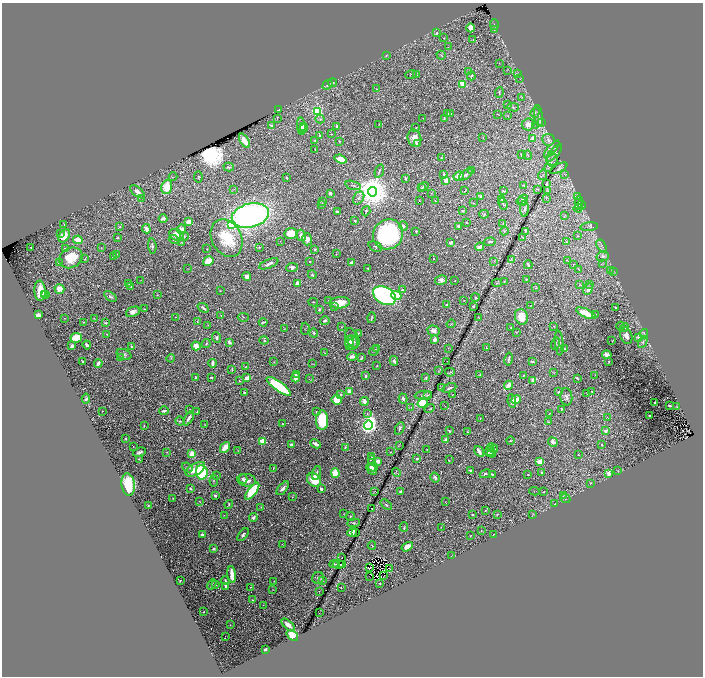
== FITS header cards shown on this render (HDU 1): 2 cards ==
NAXIS1  =                 1402
NAXIS2  =                 1348

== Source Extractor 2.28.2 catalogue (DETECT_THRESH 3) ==
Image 1402 x 1348 px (HDU 1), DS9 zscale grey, zoomed out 1/2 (1 PNG px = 2 x 2 image px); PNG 705 x 678 px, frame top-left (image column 2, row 1347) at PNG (2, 3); each listed source drawn as its Kron ellipse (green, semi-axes under 4 px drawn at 4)
Background 0.376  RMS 0.011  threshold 0.0332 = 3 sigma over >= 5 px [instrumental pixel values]
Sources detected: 665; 104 cannot appear on this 1/2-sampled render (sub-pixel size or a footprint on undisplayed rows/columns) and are neither listed nor drawn; of the other 561, the 500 brightest by FLUX_AUTO listed and drawn (61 fainter detections omitted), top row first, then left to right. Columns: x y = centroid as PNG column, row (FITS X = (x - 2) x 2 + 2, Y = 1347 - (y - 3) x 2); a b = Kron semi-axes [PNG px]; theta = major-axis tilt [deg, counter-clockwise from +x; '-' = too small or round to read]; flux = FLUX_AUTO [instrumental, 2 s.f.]
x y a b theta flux
494 25 5 3 - 2.8
471 28 4 4 - 21
494 30 3 2 - 1.2
437 33 4 3 - 3.9
444 38 2 2 - 0.99
473 39 3 2 - 1.1
448 47 3 2 - 0.83
386 55 4 3 - 2.2
441 55 4 2 - 1.6
499 63 2 2 - 0.92
507 70 3 2 - 0.8
468 72 4 3 - 2.7
517 73 3 2 - 1.3
411 74 6 2 20 1.5
416 75 3 2 - 0.92
471 76 4 3 - 2.5
520 79 2 2 - 0.77
332 83 4 3 - 3.3
463 84 3 3 - 60
328 85 5 3 - 3.7
377 89 2 2 - 0.81
499 92 5 3 - 2.6
522 97 4 3 - 2.1
507 105 3 2 - 1.1
513 107 6 3 -14 2.1
278 110 2 2 - 2.1
317 112 3 3 - 360
447 113 3 2 - 5.1
535 113 5 2 - 2.1
451 114 4 2 - 1.8
498 114 3 2 - 0.93
508 115 3 2 - 0.74
539 116 11 3 -84 4.9
277 118 4 2 - 0.91
423 118 2 1 - 1.6
444 118 3 2 - 1.6
320 119 4 4 - 2.9
541 123 3 2 - 2
379 124 2 2 - 1
528 124 6 6 - 18
536 125 3 2 - 1.3
271 126 2 2 - 14
301 126 8 4 -85 6.4
303 126 2 2 - 1.5
337 126 2 2 - 11
303 128 4 3 - 3
416 128 2 2 - 1.2
331 134 3 2 - 0.97
320 136 2 2 - 1.8
414 138 8 7 - 17
483 138 2 2 - 0.76
532 138 3 3 - 13
548 140 6 6 - 7.5
244 141 8 4 -59 20
315 141 3 3 - 2.2
339 141 2 1 - 1.6
417 144 2 2 - 5.9
315 149 2 1 - 1.2
552 149 10 4 49 7.5
554 153 11 4 48 8.4
521 154 4 2 - 1.6
528 155 5 3 - 1.8
441 158 3 2 - 1.3
341 159 6 3 -20 26
552 159 7 5 83 6.5
229 167 5 3 - 2.5
549 167 3 2 - 1.4
559 168 9 3 28 3.4
379 171 7 2 70 3.1
471 171 3 2 - 0.98
444 174 3 2 - 3.5
565 174 4 2 - 1.8
466 175 8 3 36 6.1
543 175 5 3 - 3.1
458 176 5 4 - 13
173 177 4 2 - 1.1
198 177 5 3 - 2.1
287 178 4 2 - 1.8
406 178 3 2 - 3.7
446 180 4 4 - 15
546 184 3 2 - 3.1
353 185 8 3 -17 3.3
424 186 5 3 - 2.7
524 186 3 3 - 2.4
167 187 7 5 71 41
422 188 3 2 - 1.7
234 189 3 2 - 1
537 189 3 1 - 1
465 191 2 2 - 2.1
503 191 4 2 - 1.5
548 191 3 2 - 1.5
137 192 9 4 -38 12
372 192 5 4 - 5900
330 193 4 3 - 4.5
431 193 3 2 - 0.74
481 196 3 3 - 4
577 197 3 2 - 1.6
141 198 3 2 - 1.3
359 198 7 5 57 6.5
546 198 3 2 - 1.1
502 199 4 3 - 2.5
419 200 2 2 - 0.91
523 200 5 3 - 3.9
322 201 3 3 - 1.4
436 201 3 2 - 0.93
522 202 5 3 - 2.7
474 203 3 2 - 1.1
579 203 7 3 89 4.3
322 204 4 3 - 2.4
503 204 6 3 -66 2.3
581 205 4 3 - 2.4
578 208 4 3 - 2.3
524 209 8 3 88 4.4
337 211 3 2 - 4.8
366 211 5 2 - 1.8
463 211 3 2 - 3.5
484 214 5 3 - 2
250 215 19 12 13 960
565 215 3 2 - 1.1
163 219 4 3 - 6.5
355 221 3 2 - 3.5
189 222 4 4 - 16
467 222 2 1 - 0.98
503 224 2 2 - 1.1
64 225 2 2 - 0.87
232 225 3 3 - 230
403 226 5 3 - 4.2
459 226 4 3 - 4.2
120 227 3 2 - 1.7
589 227 9 3 7 4.8
146 229 5 3 - 9
181 229 5 4 - 14
416 231 2 2 - 1.8
504 231 4 3 - 3.5
526 231 4 3 - 2.7
60 234 3 3 - 2.5
291 234 6 5 - 46
388 234 15 14 - 270
176 235 7 5 -28 23
301 235 6 4 -74 8.1
64 236 7 5 56 32
184 236 5 3 - 2.5
577 236 3 2 - 1.4
522 237 4 2 - 1.2
117 238 2 2 - 2
227 238 20 14 -62 110
174 239 5 4 - 4.4
307 239 6 5 - 12
78 240 5 3 - 24
280 241 2 1 - 1.6
181 242 3 2 - 1.4
450 242 3 2 - 9.2
490 242 6 2 4 4.2
567 242 3 2 - 1.4
152 246 7 3 -84 4.5
602 246 7 2 -57 2.3
31 247 2 1 - 1.1
259 247 4 3 - 2.2
375 247 7 4 -24 4.6
480 247 4 2 - 18
65 248 3 2 - 1.8
101 248 3 2 - 0.76
207 249 2 2 - 0.88
315 249 3 2 - 5
117 254 2 2 - 0.9
336 254 3 2 - 0.97
113 256 3 2 - 2.3
603 256 6 5 - 6
71 258 12 10 30 58
85 259 4 2 - 1.2
434 259 2 1 - 1.7
511 259 4 3 - 2
568 260 3 2 - 0.98
208 261 6 4 33 34
494 261 3 2 - 0.96
310 262 2 2 - 1.5
351 262 3 2 - 3.6
59 263 4 3 - 4.1
269 264 10 3 23 7.9
574 264 3 2 - 0.77
602 264 4 2 - 1.4
528 265 4 2 - 3.6
292 267 6 4 6 7.2
368 268 2 1 - 1.1
188 269 3 2 - 0.91
578 269 3 2 - 0.75
611 270 3 2 - 0.98
613 272 3 2 - 1.4
312 275 4 4 - 3.6
247 276 4 4 - 12
526 279 2 2 - 3.1
141 280 3 1 - 0.88
441 280 6 4 12 9.6
455 281 2 1 - 0.85
504 282 3 2 - 1.3
297 283 3 3 - 14
497 283 5 1 - 1.2
129 284 2 1 - 1.1
590 284 2 2 - 1.2
580 285 3 2 - 1.1
131 287 2 2 - 1.4
536 288 3 2 - 1.2
59 289 5 5 - 23
588 289 6 4 64 12
402 290 4 3 - 3.3
40 291 10 5 -88 49
220 291 2 2 - 0.86
44 294 2 2 - 9.5
46 294 3 2 - 13
157 295 3 2 - 1.1
396 295 5 4 - 39
110 296 7 3 -36 6
384 296 12 8 -29 590
475 298 4 3 - 3
329 300 2 2 - 1.2
464 300 2 2 - 0.91
313 302 5 2 - 1.6
340 303 10 6 4 37
447 305 3 2 - 4.9
531 305 2 1 - 0.8
473 306 3 3 - 3.4
335 307 3 2 - 2.4
615 307 2 2 - 2.2
203 308 6 2 -38 5.6
144 309 2 2 - 1.4
319 310 3 3 - 2.8
133 312 7 4 25 11
586 313 11 3 -24 45
596 314 3 3 - 1.7
38 315 3 3 - 24
221 315 2 2 - 0.83
175 317 2 1 - 0.75
243 317 5 2 - 1.5
478 317 4 2 - 1.1
521 317 8 6 -72 28
64 318 3 2 - 0.9
94 318 2 2 - 0.87
371 318 5 2 - 2.8
325 321 5 3 - 4.8
83 322 3 2 - 1.4
197 322 3 2 - 0.96
263 322 4 2 - 2.9
105 323 4 3 - 2
451 324 4 2 - 1.4
208 325 2 2 - 0.85
554 326 3 2 - 1.6
620 326 4 3 - 2.4
342 327 3 2 - 1.2
511 327 3 2 - 1.3
625 328 4 3 - 2.7
284 329 3 2 - 1.4
305 329 6 2 89 1.2
434 331 6 5 - 11
516 332 3 2 - 1
314 333 4 3 - 2.5
358 333 4 3 - 1.9
107 334 3 2 - 0.95
644 334 4 3 - 3
626 336 8 6 -71 14
76 338 6 5 - 35
216 338 5 4 - 5.1
352 338 10 6 -63 6
638 338 2 2 - 9
435 339 2 2 - 31
264 340 4 3 - 1.8
349 341 5 3 - 4.3
612 341 2 2 - 1.1
229 342 4 3 - 4.4
352 342 7 6 - 10
643 342 6 3 61 4.6
559 343 12 3 -84 7.6
206 344 5 3 - 1.9
350 344 5 3 - 4
556 344 6 2 69 2.2
87 345 4 3 - 4.6
72 346 4 3 - 5.3
196 346 4 4 - 19
131 347 2 2 - 1.1
448 348 2 2 - 0.83
486 348 3 1 - 0.87
377 349 4 2 - 1.1
565 349 3 2 - 1.7
374 351 5 3 - 3.9
325 353 3 2 - 0.77
124 354 7 5 -23 5
607 355 5 4 - 11
352 356 5 3 - 11
121 358 2 2 - 1.2
171 358 4 3 - 1.9
361 358 4 2 - 3.2
508 359 6 2 79 3.7
83 361 2 2 - 5.3
394 361 5 3 - 4.8
532 361 4 3 - 3.6
274 362 2 2 - 0.77
447 362 2 1 - 0.85
609 362 2 1 - 1.3
98 363 4 2 - 14
212 363 4 2 - 9.3
312 364 3 2 - 0.8
377 366 2 2 - 1.8
245 367 2 1 - 0.74
232 369 3 2 - 2.2
438 371 3 2 - 1.1
450 372 5 3 - 1.7
554 373 3 2 - 1.4
296 374 2 2 - 4.5
480 374 4 3 - 2.2
524 375 3 2 - 1.7
595 375 2 2 - 0.83
365 376 3 2 - 4.2
196 377 3 2 - 3.3
211 377 2 2 - 1.8
295 377 5 3 - 19
247 378 4 3 - 12
426 378 3 2 - 2.2
577 378 3 2 - 2.1
309 379 2 2 - 1.3
533 380 4 3 - 9.2
239 381 2 2 - 1.5
508 385 4 3 - 17
279 386 15 4 -36 130
442 388 4 3 - 2
449 388 7 2 23 4.8
349 391 4 3 - 15
592 391 2 2 - 3
244 392 3 2 - 2.1
558 392 4 3 - 2.2
587 393 2 1 - 1.1
340 394 3 3 - 1.9
423 395 9 3 6 3.3
427 395 3 2 - 1.7
453 395 2 1 - 0.74
566 397 8 6 -86 7
86 399 5 3 - 4.1
403 399 5 3 - 5.4
337 400 5 4 - 34
516 400 5 4 - 17
512 401 7 4 -83 13
364 402 4 3 - 11
422 403 5 4 - 62
655 403 2 2 - 2.6
669 405 2 2 - 5.2
444 406 2 1 - 0.85
411 407 3 2 - 1.1
676 407 2 2 - 0.77
190 409 2 2 - 0.86
429 409 5 3 - 2.4
561 409 3 2 - 2.1
102 411 2 1 - 1.1
164 411 4 3 - 4.6
316 411 2 1 - 0.92
197 412 3 2 - 1.4
549 413 2 1 - 0.97
367 414 4 2 - 1.5
650 416 2 2 - 2.6
189 418 8 3 59 10
480 418 2 1 - 0.9
607 418 4 2 - 1
322 420 10 6 89 81
180 421 5 3 - 2.4
548 422 4 2 - 1.1
205 424 3 2 - 1.1
282 424 2 2 - 1
368 425 5 4 - 1100
144 426 3 2 - 1.3
400 428 7 3 65 3.9
449 431 3 2 - 2.9
606 431 2 2 - 16
467 432 2 2 - 1.2
126 438 2 2 - 1.8
445 440 4 2 - 8.4
263 441 3 2 - 88
510 441 4 3 - 1.6
553 442 5 4 - 8.5
316 444 5 3 - 8.3
291 445 3 2 - 7.1
399 445 2 2 - 0.84
601 445 3 3 - 1.5
133 447 2 2 - 0.8
225 447 6 3 53 32
345 447 4 2 - 2.7
492 448 5 3 - 3.1
427 449 2 2 - 1.5
495 449 2 2 - 1
238 451 3 3 - 1.2
479 451 6 3 -57 10
490 451 6 4 41 10
139 452 7 3 20 5.3
167 452 3 2 - 1
390 452 2 2 - 1.2
492 453 4 2 - 2.8
192 454 4 3 - 34
578 455 2 2 - 2.4
372 456 2 1 - 0.99
139 459 4 2 - 1.8
371 459 3 1 - 1.7
417 459 3 2 - 3.9
449 460 3 2 - 0.88
378 461 4 3 - 7.1
540 462 3 3 - 29
187 467 6 3 -38 2.4
373 467 4 3 - 12
273 468 4 1 - 1.5
195 469 11 5 29 34
372 469 6 2 -46 7.6
470 470 3 2 - 6.1
618 471 3 2 - 1.6
202 472 7 6 - 170
396 472 4 2 - 2
316 473 7 3 72 6.5
335 473 5 4 - 56
542 473 4 3 - 3.2
609 473 4 2 - 18
485 474 6 3 27 3.6
492 474 3 2 - 2
528 474 2 1 - 1.4
217 476 3 3 - 1.3
435 477 5 3 - 5.5
243 479 4 4 - 4.5
246 480 9 6 -9 13
314 480 7 6 - 46
214 481 5 3 - 2.8
591 483 3 2 - 0.92
128 484 11 6 -83 120
283 488 8 3 51 7.2
190 489 3 2 - 3.6
321 489 2 2 - 6.6
252 491 10 4 53 99
375 491 3 2 - 0.82
534 491 5 2 - 1.1
401 492 3 2 - 7.4
544 492 2 1 - 1.3
215 495 3 2 - 3.1
563 496 2 1 - 0.81
292 497 4 2 - 1.5
173 498 2 2 - 1.2
565 499 5 2 - 1.2
200 501 2 1 - 0.92
445 502 2 1 - 1.1
229 504 5 2 - 2.6
554 504 3 2 - 0.94
386 505 6 2 -40 4.1
148 506 2 2 - 1.4
261 507 3 2 - 0.96
372 508 2 2 - 4.7
485 510 2 1 - 1.2
344 513 4 2 - 1.1
472 514 2 2 - 3
497 514 3 2 - 2.3
533 514 4 2 - 1.6
224 515 3 2 - 0.86
350 516 4 3 - 2.8
253 518 4 2 - 8.1
353 523 6 3 7 4.1
404 527 5 3 - 2.5
441 527 2 2 - 0.79
481 531 2 1 - 0.85
352 532 5 3 - 19
355 533 2 1 - 1.2
493 534 3 1 - 0.74
202 535 3 3 - 5.3
243 535 7 4 52 6.8
470 536 2 2 - 1.3
282 544 2 2 - 1.1
372 545 4 2 - 1.7
407 547 6 4 31 16
214 549 3 2 - 2.5
451 556 3 1 - 1.1
342 558 2 1 - 0.91
334 564 4 2 - 3.7
338 564 6 2 4 5
342 564 3 1 - 1.3
369 568 2 1 - 0.88
389 568 3 1 - 0.78
232 574 8 3 -85 24
384 575 2 1 - 1.8
370 576 2 1 - 1.9
318 578 6 6 - 5.2
180 581 2 2 - 2.2
225 581 4 2 - 2.9
322 581 4 3 - 1.7
274 582 2 1 - 0.81
380 583 2 2 - 2.1
212 585 5 3 - 2.5
215 585 4 2 - 1.8
226 586 3 2 - 8.3
251 587 2 2 - 0.83
341 588 2 2 - 1.5
272 590 3 1 - 0.74
319 591 3 2 - 0.79
252 600 3 2 - 1.2
263 605 2 1 - 1.3
204 612 2 2 - 2.9
319 613 3 2 - 0.76
230 625 2 1 - 1
288 625 8 3 -43 18
292 636 6 4 -41 41
225 637 2 1 - 18
265 649 3 2 - 7.8
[61 fainter detections neither listed nor drawn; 104 sub-pixel or undisplayed-footprint detections neither listed nor drawn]